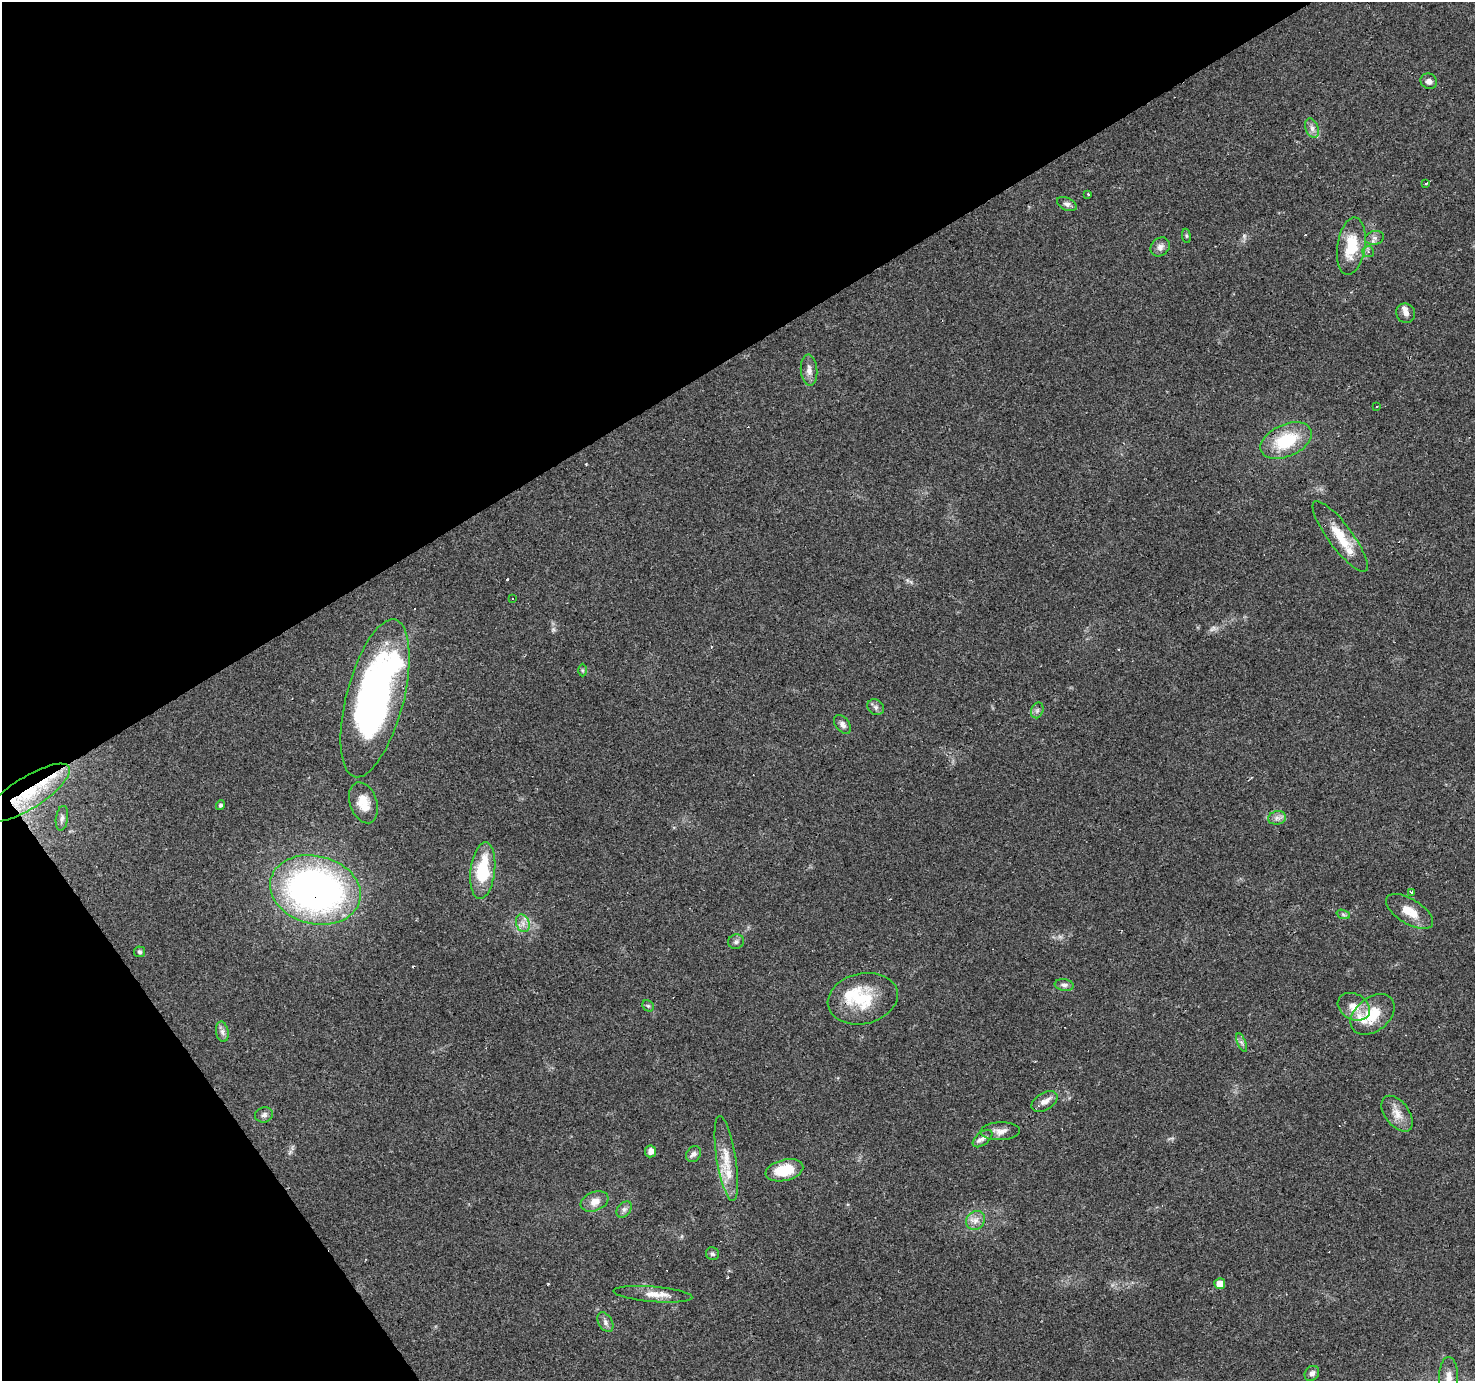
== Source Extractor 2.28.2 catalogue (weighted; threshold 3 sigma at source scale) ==
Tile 5 of 4 x 4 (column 1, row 2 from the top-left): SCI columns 1-1473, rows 2934-4312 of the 5891 x 5804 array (HDU 1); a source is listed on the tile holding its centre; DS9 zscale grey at full resolution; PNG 1477 x 1383 px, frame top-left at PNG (2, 2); each listed source drawn as its Kron ellipse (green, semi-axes under 4 px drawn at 4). Shown black and unused: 32% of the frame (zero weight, under 2 of 3 exposures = <1% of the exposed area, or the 3 px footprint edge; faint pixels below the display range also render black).
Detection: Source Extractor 2.28.2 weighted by HDU 2 'WHT'; one run over the whole footprint, this tile lists its part. Background 0.0956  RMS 0.0068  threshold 0.0306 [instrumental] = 3 sigma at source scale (4.5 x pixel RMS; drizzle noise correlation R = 1.50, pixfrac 1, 0.0396/0.0396 arcsec/px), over >= 5 px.
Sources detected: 79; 2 too faint to see at this stretch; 1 inside a brighter object's white glare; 9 cosmic-ray / hot-pixel residue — neither listed nor drawn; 8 inside a brighter listed object's ellipse — not listed separately; the other 59 listed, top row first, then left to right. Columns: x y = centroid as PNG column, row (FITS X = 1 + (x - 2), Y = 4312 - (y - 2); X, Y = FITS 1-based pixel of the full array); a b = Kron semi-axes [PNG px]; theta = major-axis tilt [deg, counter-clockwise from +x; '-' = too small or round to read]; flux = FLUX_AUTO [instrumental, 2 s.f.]
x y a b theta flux
1429 81 8 7 - 2.9
1312 128 10 6 -71 3
1425 184 3 3 - 38
1088 194 3 3 - 1.2
1067 204 10 6 -25 2.4
1186 236 7 3 -82 0.88
1375 238 9 7 14 2.6
1351 246 29 14 81 25
1160 247 10 8 42 3.5
1368 252 6 5 - 1.6
1406 313 10 9 - 3.2
809 370 15 8 -86 4.6
1377 406 3 3 - 0.85
1286 441 27 16 24 34
1340 536 43 12 -53 18
512 599 3 2 - 0.42
582 670 6 4 -90 0.94
375 698 81 28 75 250
876 707 9 7 -36 2.2
1037 710 8 6 69 1.8
842 724 11 6 -50 2.8
28 793 49 15 32 39
363 803 21 13 -71 11
220 805 5 4 - 1.5
62 818 12 6 82 2.7
1277 818 9 6 12 2.8
483 871 28 12 83 34
315 890 46 34 -14 300
1411 893 3 3 - 4.1
1410 911 26 12 -32 11
1343 914 7 4 -20 1.3
523 923 9 6 -70 3.6
736 942 8 7 - 1.9
140 952 5 5 - 1.4
1064 985 9 6 -7 2.3
863 999 35 25 13 31
648 1006 6 5 - 1.1
1354 1007 17 12 -30 8.4
1373 1014 25 17 39 21
222 1032 10 6 -79 2.6
1242 1042 10 3 -68 1.5
1044 1101 14 8 31 4.6
1397 1114 20 12 -53 8.3
264 1115 9 7 16 2.3
1000 1131 20 9 2 5.3
982 1138 11 6 39 2.7
651 1151 6 5 - 4.5
694 1154 8 7 - 2.3
726 1159 43 9 -81 14
784 1170 19 10 13 21
595 1201 14 9 21 6.2
624 1209 9 6 48 2.3
975 1220 10 9 - 4.4
712 1254 7 6 - 1.5
1220 1284 5 5 - 6.5
653 1294 39 7 -5 9.2
605 1322 11 7 -60 2.8
1312 1373 8 6 50 2.7
1449 1377 20 9 -90 8.4
Overlapping masked pixels (flux is a lower limit): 4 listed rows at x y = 1286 441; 375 698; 28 793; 315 890
Isophote crosses this tile's border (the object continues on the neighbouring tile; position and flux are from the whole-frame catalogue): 1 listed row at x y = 1449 1377